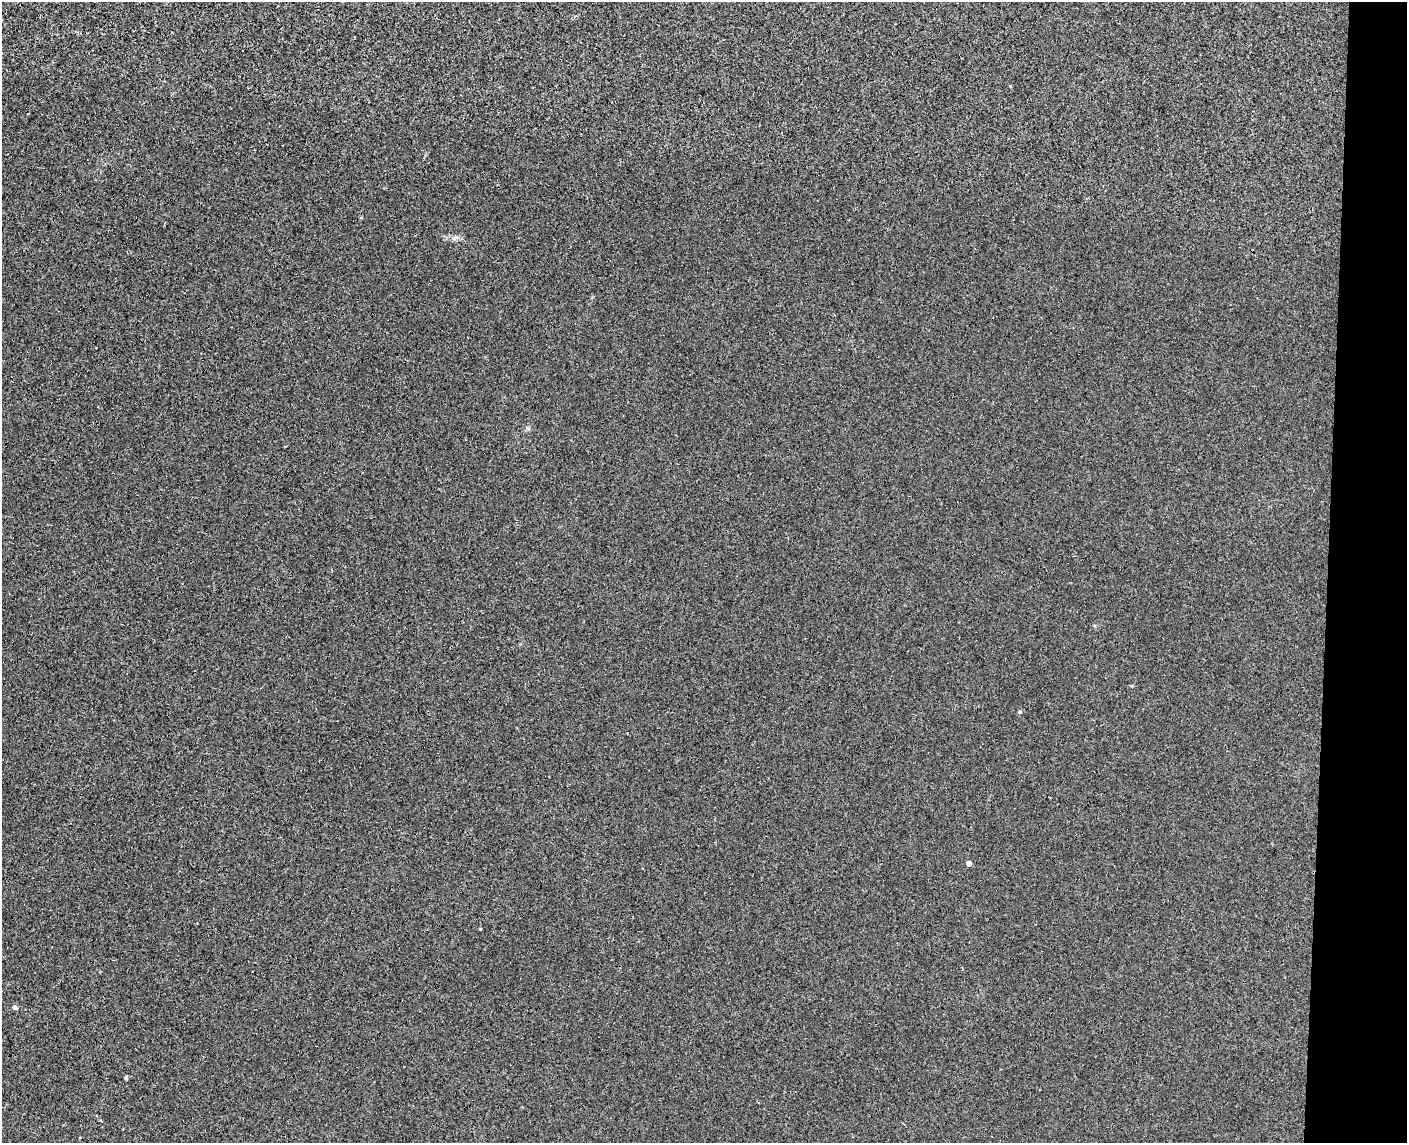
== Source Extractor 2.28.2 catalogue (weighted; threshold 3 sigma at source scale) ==
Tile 9 of 3 x 4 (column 3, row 3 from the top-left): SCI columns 2972-4376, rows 1150-2290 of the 4649 x 4581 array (HDU 1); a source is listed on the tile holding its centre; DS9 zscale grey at full resolution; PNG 1409 x 1145 px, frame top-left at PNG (2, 2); no overlay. Shown black and unused: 6% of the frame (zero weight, under 3 of 4 exposures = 6% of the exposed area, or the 3 px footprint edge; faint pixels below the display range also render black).
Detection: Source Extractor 2.28.2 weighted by HDU 2 'WHT'; one run over the whole footprint, this tile lists its part. Background 0.00389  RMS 0.004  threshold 0.018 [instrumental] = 3 sigma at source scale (4.5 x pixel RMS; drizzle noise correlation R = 1.50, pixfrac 1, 0.05/0.05 arcsec/px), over >= 5 px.
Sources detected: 6; all 6 listed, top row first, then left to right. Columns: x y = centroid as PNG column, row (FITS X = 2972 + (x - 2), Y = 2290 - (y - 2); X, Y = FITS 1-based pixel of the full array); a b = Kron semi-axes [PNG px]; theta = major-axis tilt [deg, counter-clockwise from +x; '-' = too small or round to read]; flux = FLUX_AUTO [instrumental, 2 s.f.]
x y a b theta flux
456 237 7 4 -19 0.89
1020 711 4 4 - 0.56
969 863 4 4 - 2.3
480 929 4 3 - 0.3
15 1007 5 4 - 1.2
126 1078 5 4 - 0.49